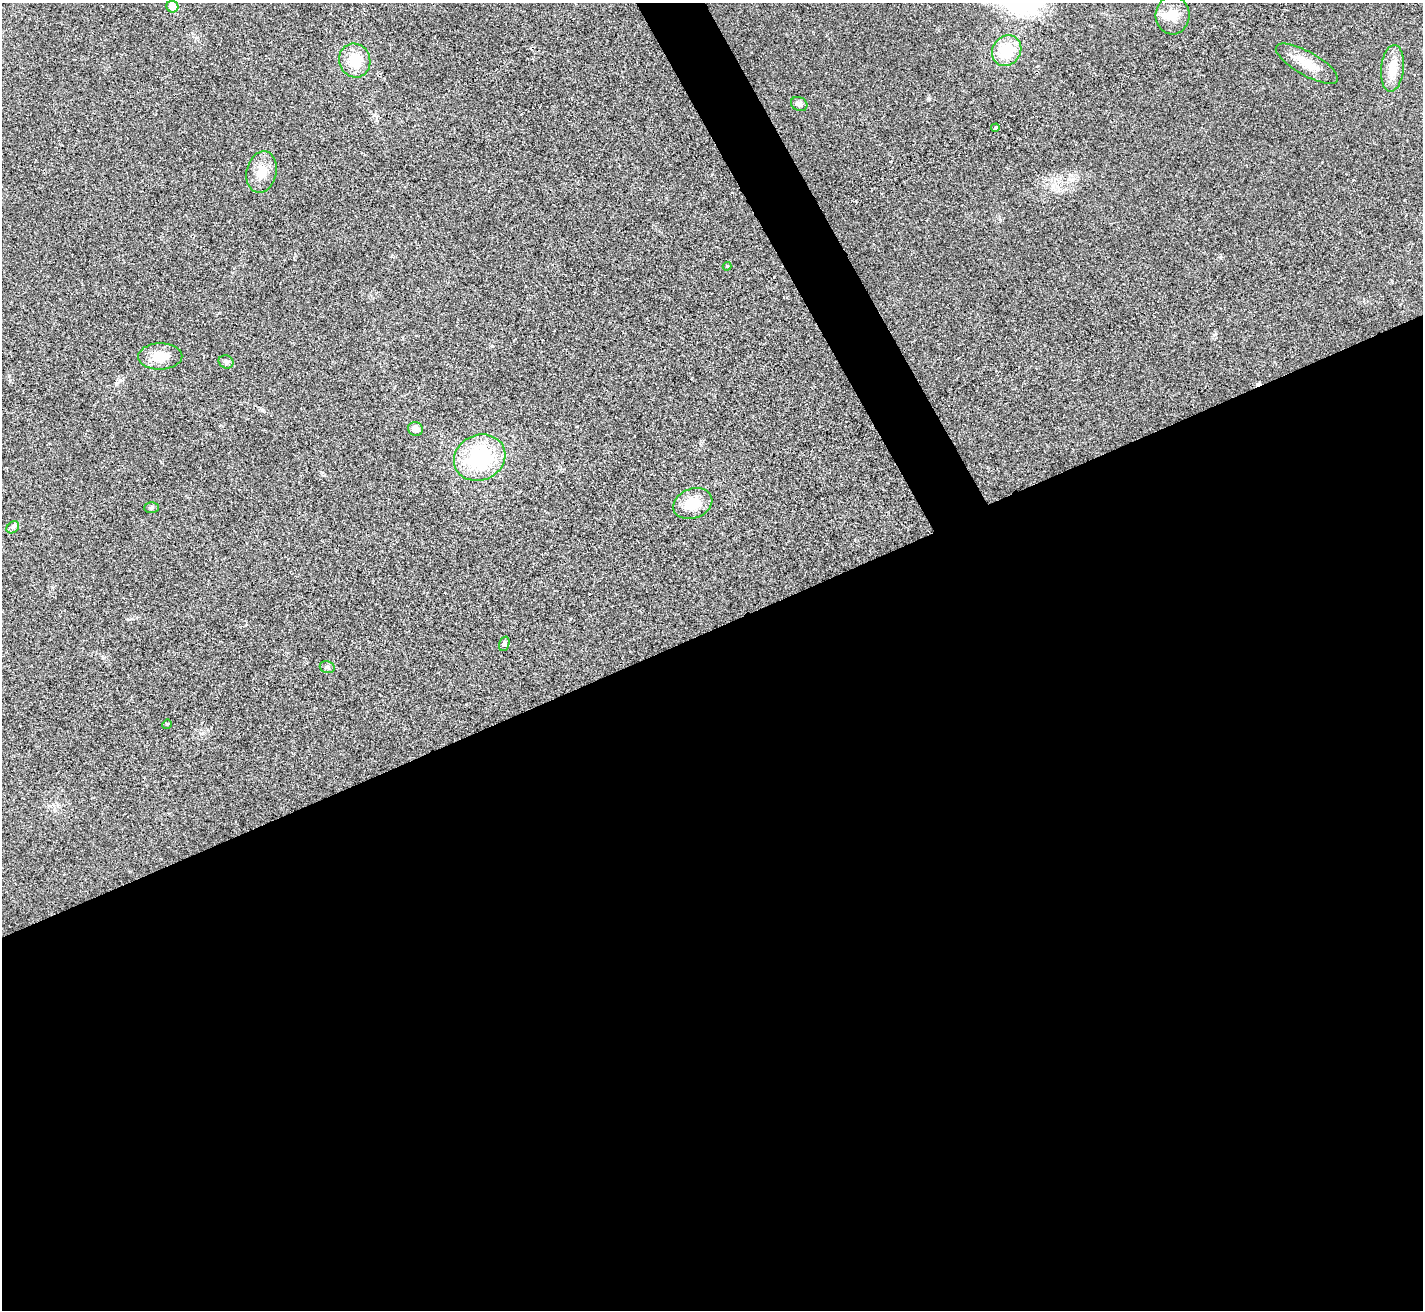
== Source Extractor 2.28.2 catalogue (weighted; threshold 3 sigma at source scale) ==
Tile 15 of 4 x 4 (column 3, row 4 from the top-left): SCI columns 2847-4267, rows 290-1597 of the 5689 x 5677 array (HDU 1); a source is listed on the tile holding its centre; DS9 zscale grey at full resolution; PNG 1425 x 1312 px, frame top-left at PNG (2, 3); each listed source drawn as its Kron ellipse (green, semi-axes under 4 px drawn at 4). Shown black and unused: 54% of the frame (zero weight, under 3 of 4 exposures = <1% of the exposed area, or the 3 px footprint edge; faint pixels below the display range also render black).
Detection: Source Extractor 2.28.2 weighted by HDU 2 'WHT'; one run over the whole footprint, this tile lists its part. Background 0.0208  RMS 0.0055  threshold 0.0248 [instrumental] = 3 sigma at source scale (4.5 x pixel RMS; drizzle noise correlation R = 1.50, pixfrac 1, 0.05/0.05 arcsec/px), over >= 5 px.
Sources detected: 21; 1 cosmic-ray / hot-pixel residue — neither listed nor drawn; the other 20 listed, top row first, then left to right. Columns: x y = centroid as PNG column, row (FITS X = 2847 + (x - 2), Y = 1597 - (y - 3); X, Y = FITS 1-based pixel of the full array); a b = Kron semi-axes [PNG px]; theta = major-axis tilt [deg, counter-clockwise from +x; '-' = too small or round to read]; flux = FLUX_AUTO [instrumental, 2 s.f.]
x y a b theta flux
172 7 6 5 - 8.6
1173 15 19 17 85 8.9
1007 51 16 14 56 18
355 61 17 15 -71 13
1307 64 35 12 -29 11
1392 68 23 11 84 10
799 104 8 6 -28 1.9
995 128 4 3 - 3.8
262 172 21 15 77 9
727 266 4 4 - 0.47
160 356 22 13 1 10
226 362 7 6 - 1.4
415 429 7 7 - 3.3
480 458 26 22 24 46
693 504 20 14 21 14
151 508 7 5 1 0.89
13 527 7 5 42 1.3
504 644 7 5 71 1.1
327 667 7 6 - 1.4
167 724 5 4 - 0.6
Unlisted compact peaks at least as high as the median listed source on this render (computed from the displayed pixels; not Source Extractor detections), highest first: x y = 928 98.